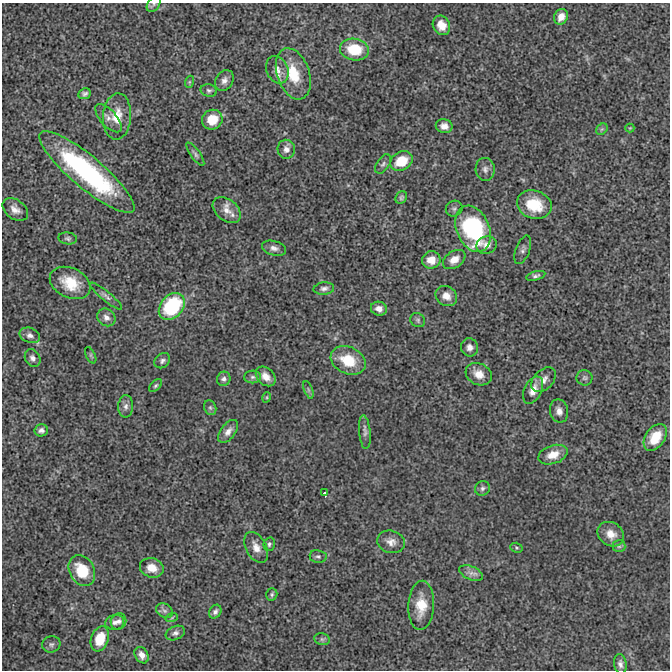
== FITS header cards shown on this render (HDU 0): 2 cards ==
NAXIS1  =                  668 / Axis length
NAXIS2  =                  668 / Axis length

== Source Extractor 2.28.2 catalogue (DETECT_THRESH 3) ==
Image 668 x 668 px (HDU 0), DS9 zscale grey, 1 PNG px = 1 image px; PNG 672 x 672 px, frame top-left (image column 1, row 668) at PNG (2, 3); each listed source drawn as its Kron ellipse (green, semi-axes under 4 px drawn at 4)
Background -1.44e-04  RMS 0.0025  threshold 0.0075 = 3 sigma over >= 5 px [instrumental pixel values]
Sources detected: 92; all 92 listed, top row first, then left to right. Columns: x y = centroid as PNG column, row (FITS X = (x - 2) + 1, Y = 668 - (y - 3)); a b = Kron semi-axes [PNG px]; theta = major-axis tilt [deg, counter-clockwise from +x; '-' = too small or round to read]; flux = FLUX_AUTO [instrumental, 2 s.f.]
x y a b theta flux
154 4 9 5 53 0.41
561 17 8 6 62 1.3
441 25 10 8 -62 2.2
354 49 14 11 -9 6.2
277 70 14 10 -66 1.4
293 74 26 16 -71 5.3
224 80 11 8 58 0.87
189 82 6 4 71 0.21
209 90 8 6 -13 0.4
85 94 6 5 - 0.47
117 116 23 14 86 3.3
108 118 17 8 -48 1.2
212 120 10 9 - 3.3
444 126 8 7 - 1.1
630 128 4 4 - 0.17
602 129 6 5 - 0.27
286 149 9 8 - 0.85
195 154 14 4 -55 0.48
401 161 12 9 29 4.2
383 164 11 6 56 0.49
485 169 11 9 -85 0.84
87 172 60 16 -40 27
401 197 7 5 56 0.31
534 205 18 14 -18 4.8
454 209 8 7 - 0.48
15 210 14 9 -38 1.2
227 210 16 10 -40 1.7
473 229 24 16 -68 19
68 238 9 6 -8 0.42
487 245 10 8 19 1.2
274 248 12 7 -16 0.81
523 250 15 7 69 0.65
431 260 9 8 - 1.9
454 260 12 8 34 1.6
536 276 10 4 15 0.41
70 283 21 14 -26 4.4
324 289 10 6 6 0.59
106 296 20 4 -39 0.68
446 296 11 9 -35 1.4
172 306 15 11 48 13
379 309 8 7 - 1.1
106 317 9 8 - 0.86
418 320 8 6 -38 0.36
30 335 10 7 -22 0.79
470 347 9 8 - 0.91
91 355 9 4 -64 0.25
33 358 9 7 -61 0.65
348 360 18 13 -26 4.8
162 361 9 7 40 0.52
479 374 14 10 -27 1.8
266 376 11 8 -44 1.5
252 377 8 6 1 0.46
585 378 8 7 - 0.44
224 379 7 6 - 0.56
544 380 14 9 46 1.3
156 386 8 4 45 0.32
308 390 9 3 -69 0.26
533 390 14 8 64 1.6
267 397 5 3 - 0.16
126 406 11 7 87 0.78
210 408 8 6 -68 0.4
559 411 12 9 -77 1.1
41 430 7 6 - 0.57
228 431 13 7 52 1
365 432 17 5 -85 0.69
655 437 15 9 54 3.7
553 455 15 9 18 2.1
482 488 8 7 - 0.47
324 493 3 3 - 0.41
611 534 14 11 -34 1.9
391 542 14 11 -16 1.3
269 544 7 5 75 0.37
619 546 6 6 - 0.38
256 547 16 10 -61 1.6
516 548 6 5 - 0.26
318 556 8 6 -8 0.38
152 568 12 9 -17 2.1
82 570 16 12 -61 5.2
471 573 13 6 -22 0.94
272 594 6 5 - 0.31
421 605 24 13 87 3.8
164 611 9 6 -27 0.54
215 612 7 5 59 0.51
172 617 6 4 20 0.25
118 621 8 7 - 0.64
115 622 9 7 9 0.71
175 633 10 6 24 0.61
100 639 13 8 70 4.1
322 639 8 6 -12 0.42
51 644 9 8 - 0.55
142 655 9 6 -59 0.97
620 664 10 6 -82 0.68
At the frame edge (FLAGS 8, measured only in part): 1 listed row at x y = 154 4